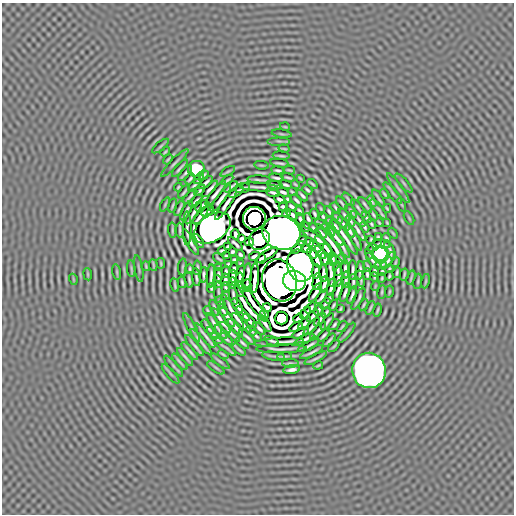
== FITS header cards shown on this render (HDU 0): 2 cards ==
NAXIS1  =                  512 / length of data axis 1
NAXIS2  =                  512 / length of data axis 2

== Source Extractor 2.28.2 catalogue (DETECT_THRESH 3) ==
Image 512 x 512 px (HDU 0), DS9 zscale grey, 1 PNG px = 1 image px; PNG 516 x 516 px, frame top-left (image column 1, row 512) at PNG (2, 3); each listed source drawn as its Kron ellipse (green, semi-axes under 4 px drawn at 4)
Background -5.38e-08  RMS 3.3e-05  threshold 9.95e-05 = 3 sigma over >= 5 px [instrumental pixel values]
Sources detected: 326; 5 with non-positive FLUX_AUTO (blend fragments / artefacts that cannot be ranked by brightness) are neither listed nor drawn; the other 321 listed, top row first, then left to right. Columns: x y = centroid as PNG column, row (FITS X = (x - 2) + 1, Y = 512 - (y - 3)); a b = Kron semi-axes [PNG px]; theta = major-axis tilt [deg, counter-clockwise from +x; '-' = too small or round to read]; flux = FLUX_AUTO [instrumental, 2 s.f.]
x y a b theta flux
285 127 5 3 - 2.0e-03
282 134 10 3 -9 2.8e-03
279 141 11 2 0 3.8e-03
161 146 10 3 40 3.6e-03
284 149 5 2 - 2.8e-03
165 152 5 2 - 2.9e-03
281 156 8 2 -3 4.4e-03
168 159 6 2 46 3.2e-03
175 163 19 2 45 5.7e-03
280 163 9 2 -9 4.4e-03
261 165 7 2 -9 2.8e-03
180 168 11 2 49 5.2e-03
196 169 8 8 - 9.6e-02
278 170 6 2 -6 4.5e-03
289 170 5 2 - 3.0e-03
228 171 8 3 29 2.7e-03
185 173 9 2 47 5.0e-03
203 175 5 2 - 3.5e-03
276 178 7 2 -8 4.8e-03
288 178 7 2 -15 4.0e-03
300 178 3 2 - 2.0e-03
190 179 6 2 49 4.1e-03
199 179 6 2 46 3.4e-03
227 180 6 2 36 3.9e-03
259 180 11 2 -4 5.5e-03
206 183 8 2 42 5.9e-03
404 183 12 3 -48 3.8e-03
295 184 4 2 - 2.5e-03
312 184 6 2 -39 3.4e-03
194 185 8 2 43 3.4e-03
275 185 8 2 -9 4.9e-03
286 185 6 2 -18 4.3e-03
178 187 4 2 - 2.7e-03
231 187 8 2 35 5.1e-03
258 187 20 2 -4 2.8e-03
243 188 7 2 18 4.8e-03
398 188 18 3 -54 4.9e-03
210 189 10 2 47 7.6e-03
200 190 6 2 52 3.2e-03
307 190 5 2 - 4.1e-03
184 192 8 2 50 3.9e-03
236 192 8 2 33 5.6e-03
283 192 6 3 -20 5.0e-03
292 192 5 2 - 2.7e-03
216 193 15 2 51 1.1e-02
273 193 7 2 -19 4.8e-03
393 193 13 3 -51 4.8e-03
385 194 5 2 - 3.2e-03
190 196 9 2 48 4.4e-03
302 196 7 2 -45 4.6e-03
378 198 10 2 -58 4.2e-03
221 199 16 2 53 9.7e-03
280 199 6 3 -25 5.5e-03
288 199 4 3 - 2.9e-03
348 199 8 2 -51 3.6e-03
297 200 7 2 -46 4.9e-03
196 201 8 2 45 5.2e-03
372 201 6 2 -58 3.7e-03
342 203 8 2 -53 4.0e-03
165 204 7 3 64 2.3e-03
226 204 18 3 56 7.3e-03
173 205 7 2 74 3.3e-03
365 205 9 2 -52 5.1e-03
402 205 7 3 -71 2.0e-03
202 206 8 2 40 5.3e-03
291 206 5 3 - 4.6e-03
283 207 5 3 - 3.6e-03
179 208 8 2 67 4.6e-03
336 208 6 2 -51 4.2e-03
387 208 4 2 - 2.9e-03
321 209 6 2 -71 2.3e-03
359 209 11 2 -52 4.9e-03
379 209 12 3 -53 4.2e-03
186 211 10 2 62 6.1e-03
207 211 7 2 33 5.3e-03
299 211 5 2 - 3.5e-03
351 211 7 2 -54 3.9e-03
194 212 13 2 58 2.7e-03
329 212 6 2 -56 4.0e-03
286 213 4 3 - 2.6e-03
315 214 5 2 - 3.9e-03
201 215 11 3 50 4.9e-03
292 215 6 3 -36 4.3e-03
344 215 7 2 -47 3.9e-03
373 215 6 2 -59 3.8e-03
323 216 5 2 - 3.6e-03
366 217 6 2 -54 3.9e-03
254 218 11 11 - 3.7e+00
337 218 7 2 -48 3.6e-03
409 218 7 3 -59 2.1e-03
308 219 5 3 - 3.8e-03
358 219 10 2 -52 5.6e-03
300 220 6 3 -68 4.2e-03
330 221 4 2 - 2.6e-03
350 221 6 2 -58 3.7e-03
379 223 4 2 - 2.9e-03
387 223 4 2 - 2.5e-03
321 224 7 2 -34 4.5e-03
344 224 8 2 -49 4.9e-03
371 224 5 2 - 3.4e-03
335 226 7 2 -50 4.7e-03
305 227 5 2 - 2.8e-03
365 227 6 2 -58 4.5e-03
187 228 17 3 -89 2.6e-03
212 228 20 13 34 5.5e+00
313 228 4 2 - 3.1e-03
357 229 13 2 -56 9.1e-03
172 230 8 2 -88 3.9e-03
180 230 7 2 -87 4.7e-03
329 230 8 2 -47 5.1e-03
350 231 7 2 -57 5.3e-03
281 233 19 16 -21 2.4e+01
321 233 6 2 -45 4.8e-03
393 233 6 3 -53 2.2e-03
235 234 5 3 - 5.3e-03
313 236 15 3 -36 2.6e-03
335 237 11 3 -48 6.2e-03
345 237 22 3 -55 9.5e-03
354 237 15 2 -62 7.3e-03
378 237 3 3 - 2.5e-03
386 238 4 2 - 2.8e-03
242 239 4 3 - 5.0e-03
259 239 11 9 56 6.7e-01
371 239 4 3 - 2.5e-03
198 241 8 3 -57 5.8e-03
302 241 5 2 - 4.2e-03
191 242 14 2 -61 6.6e-03
249 242 5 3 - 4.9e-03
309 242 5 3 - 4.1e-03
340 242 18 2 -59 1.1e-02
235 244 9 3 -43 4.3e-03
332 244 24 3 -53 7.4e-03
382 244 9 2 -16 2.7e-03
324 245 12 3 -49 1.0e-02
375 246 8 2 37 3.6e-03
228 247 4 3 - 3.7e-03
298 247 8 3 42 6.1e-03
315 247 7 3 -44 7.7e-03
306 249 5 3 - 4.6e-03
390 250 10 3 -67 7.1e-04
222 251 4 3 - 2.9e-03
328 251 8 3 -61 8.1e-03
232 252 4 3 - 3.5e-03
320 252 7 3 -56 1.0e-02
370 252 7 2 88 2.9e-03
312 253 6 3 -54 1.0e-02
380 254 8 8 - 6.0e-01
241 255 4 3 - 3.9e-03
267 255 13 3 30 1.2e-02
226 256 4 3 - 3.1e-03
254 256 5 3 - 4.5e-03
219 259 6 2 -40 3.0e-03
261 259 5 3 - 4.6e-03
316 259 10 3 -63 1.3e-02
325 259 6 3 -75 6.0e-03
333 259 7 3 -80 2.4e-03
340 259 5 2 - 2.8e-03
235 260 4 3 - 3.0e-03
373 261 10 2 -49 3.1e-03
388 261 10 3 55 2.9e-03
395 262 5 2 - 2.7e-03
161 263 5 2 - 2.7e-03
228 264 3 3 - 2.8e-03
240 264 4 2 - 2.5e-03
381 264 6 2 0 3.1e-03
153 265 6 2 -82 2.7e-03
146 266 5 2 - 2.8e-03
300 266 16 13 -69 5.0e+00
368 266 5 2 - 3.1e-03
183 267 8 3 85 3.2e-03
219 267 3 2 - 2.6e-03
197 268 7 2 87 3.5e-03
338 268 7 2 -86 4.8e-03
131 269 8 3 -85 2.6e-03
139 269 13 2 -80 2.6e-03
190 269 5 2 - 3.3e-03
234 269 5 3 - 2.8e-03
345 269 9 2 -88 4.5e-03
389 269 4 2 - 2.6e-03
353 270 10 2 89 6.6e-03
360 270 9 2 83 5.6e-03
375 271 6 3 -87 3.1e-03
117 272 8 3 -77 2.4e-03
226 272 6 3 89 4.7e-03
316 272 7 3 86 9.7e-03
382 272 4 3 - 3.1e-03
240 273 8 3 76 5.9e-03
323 273 8 3 89 6.3e-03
331 273 14 3 -86 7.6e-03
397 273 5 2 - 3.5e-03
88 274 6 3 -82 2.3e-03
367 274 6 3 -89 4.3e-03
404 274 6 2 77 3.4e-03
204 275 7 2 89 5.8e-03
218 275 7 2 -87 6.1e-03
211 276 11 2 88 7.9e-03
233 276 6 3 90 5.4e-03
247 276 13 3 85 1.2e-02
389 276 4 2 - 3.1e-03
196 277 9 2 -83 5.3e-03
338 277 10 2 84 6.1e-03
374 277 4 2 - 2.5e-03
255 278 15 3 86 1.1e-02
382 278 5 2 - 2.7e-03
411 278 7 2 73 3.3e-03
73 279 5 3 - 1.8e-03
360 279 8 2 -76 4.0e-03
189 280 8 2 -79 4.6e-03
225 280 6 3 89 5.2e-03
280 280 21 17 -74 1.7e+01
346 280 8 2 87 5.6e-03
240 281 8 3 89 7.8e-03
294 281 12 10 -18 4.6e+00
353 281 7 2 -90 4.7e-03
418 281 8 3 82 2.9e-03
426 281 7 3 79 2.7e-03
182 282 5 2 - 3.6e-03
218 282 6 3 -84 2.4e-03
317 282 9 3 80 6.1e-03
233 283 6 3 -88 4.7e-03
324 284 9 3 77 8.3e-03
175 285 7 2 -79 3.7e-03
247 286 6 3 87 6.1e-03
375 286 5 3 - 1.8e-03
225 287 5 2 - 3.2e-03
331 287 9 3 74 7.3e-03
211 288 4 2 - 3.3e-03
240 289 8 2 -78 4.1e-03
338 290 11 3 71 5.4e-03
218 292 11 2 89 4.7e-03
382 292 7 2 84 3.3e-03
389 292 6 2 81 2.8e-03
315 293 10 3 60 3.0e-03
345 293 10 2 70 6.3e-03
225 295 5 2 - 3.0e-03
233 295 10 2 -80 5.4e-03
352 295 9 2 68 5.5e-03
322 297 8 3 55 5.9e-03
329 298 5 2 - 2.8e-03
358 299 12 2 62 4.7e-03
253 302 24 3 -55 3.6e-03
221 303 6 2 -60 3.3e-03
325 304 6 2 53 3.4e-03
333 305 6 2 60 3.6e-03
364 305 6 2 60 3.4e-03
237 306 8 3 -59 8.6e-03
267 307 4 3 - 4.1e-03
215 308 8 2 -69 4.5e-03
311 308 6 3 51 5.7e-03
370 308 7 2 64 3.6e-03
340 309 4 2 - 2.7e-03
223 310 6 2 -65 3.9e-03
319 310 6 2 65 3.9e-03
377 310 7 2 78 3.0e-03
208 311 5 2 - 3.3e-03
233 312 20 3 -59 7.4e-03
326 312 5 2 - 3.7e-03
305 313 7 3 58 4.7e-03
243 314 9 3 -51 7.6e-03
264 314 5 3 - 3.5e-03
313 316 7 3 47 5.5e-03
228 317 11 2 -56 8.5e-03
281 318 6 6 - 2.6e-01
298 318 5 3 - 6.5e-03
320 320 8 2 52 5.5e-03
221 321 15 2 -55 8.8e-03
250 321 8 2 -47 5.5e-03
327 322 9 2 55 5.6e-03
241 323 13 2 -46 1.0e-02
265 323 10 3 -57 2.5e-03
305 323 8 3 45 3.1e-03
214 324 12 2 -57 7.4e-03
334 325 6 2 52 4.1e-03
342 326 6 2 53 3.3e-03
192 327 16 3 -63 5.1e-03
208 327 9 2 -58 5.3e-03
236 327 10 2 -48 7.7e-03
296 327 7 3 31 5.3e-03
312 327 11 2 48 5.7e-03
259 328 7 2 -46 5.9e-03
251 331 6 2 -34 3.8e-03
318 331 11 2 47 6.5e-03
221 332 8 2 -52 5.1e-03
230 332 13 2 -46 7.3e-03
212 333 7 2 -54 4.1e-03
300 333 9 3 26 6.7e-03
347 333 12 2 50 4.7e-03
205 335 15 2 -51 9.7e-03
324 335 7 2 45 5.1e-03
256 336 7 2 -44 3.8e-03
247 337 10 2 -43 6.7e-03
217 338 7 2 -44 3.6e-03
226 339 7 2 -43 4.4e-03
304 340 11 2 26 7.1e-03
329 340 8 2 47 4.8e-03
271 341 7 2 -22 4.6e-03
201 342 16 2 -51 9.5e-03
278 342 25 2 4 1.1e-02
243 343 7 2 -41 5.0e-03
194 345 13 2 -49 7.1e-03
224 346 14 2 -37 6.4e-03
308 346 12 2 27 7.2e-03
334 346 7 2 46 4.0e-03
281 349 25 2 1 1.0e-02
239 350 8 2 -39 4.4e-03
190 351 11 2 -49 6.2e-03
312 352 13 2 27 6.9e-03
223 354 5 2 - 3.2e-03
274 356 12 2 -8 4.9e-03
285 356 7 2 4 4.2e-03
185 357 11 2 -50 5.9e-03
316 358 12 2 27 5.7e-03
220 361 11 3 -37 4.0e-03
180 362 10 2 -48 5.2e-03
290 363 8 3 -3 5.0e-03
318 365 5 2 - 2.9e-03
173 366 13 3 -48 3.9e-03
216 368 10 3 -34 3.3e-03
292 369 8 4 10 8.7e-03
369 370 18 17 - 5.1e+00
171 374 12 3 -48 3.9e-03
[5 non-positive-flux detections neither listed nor drawn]